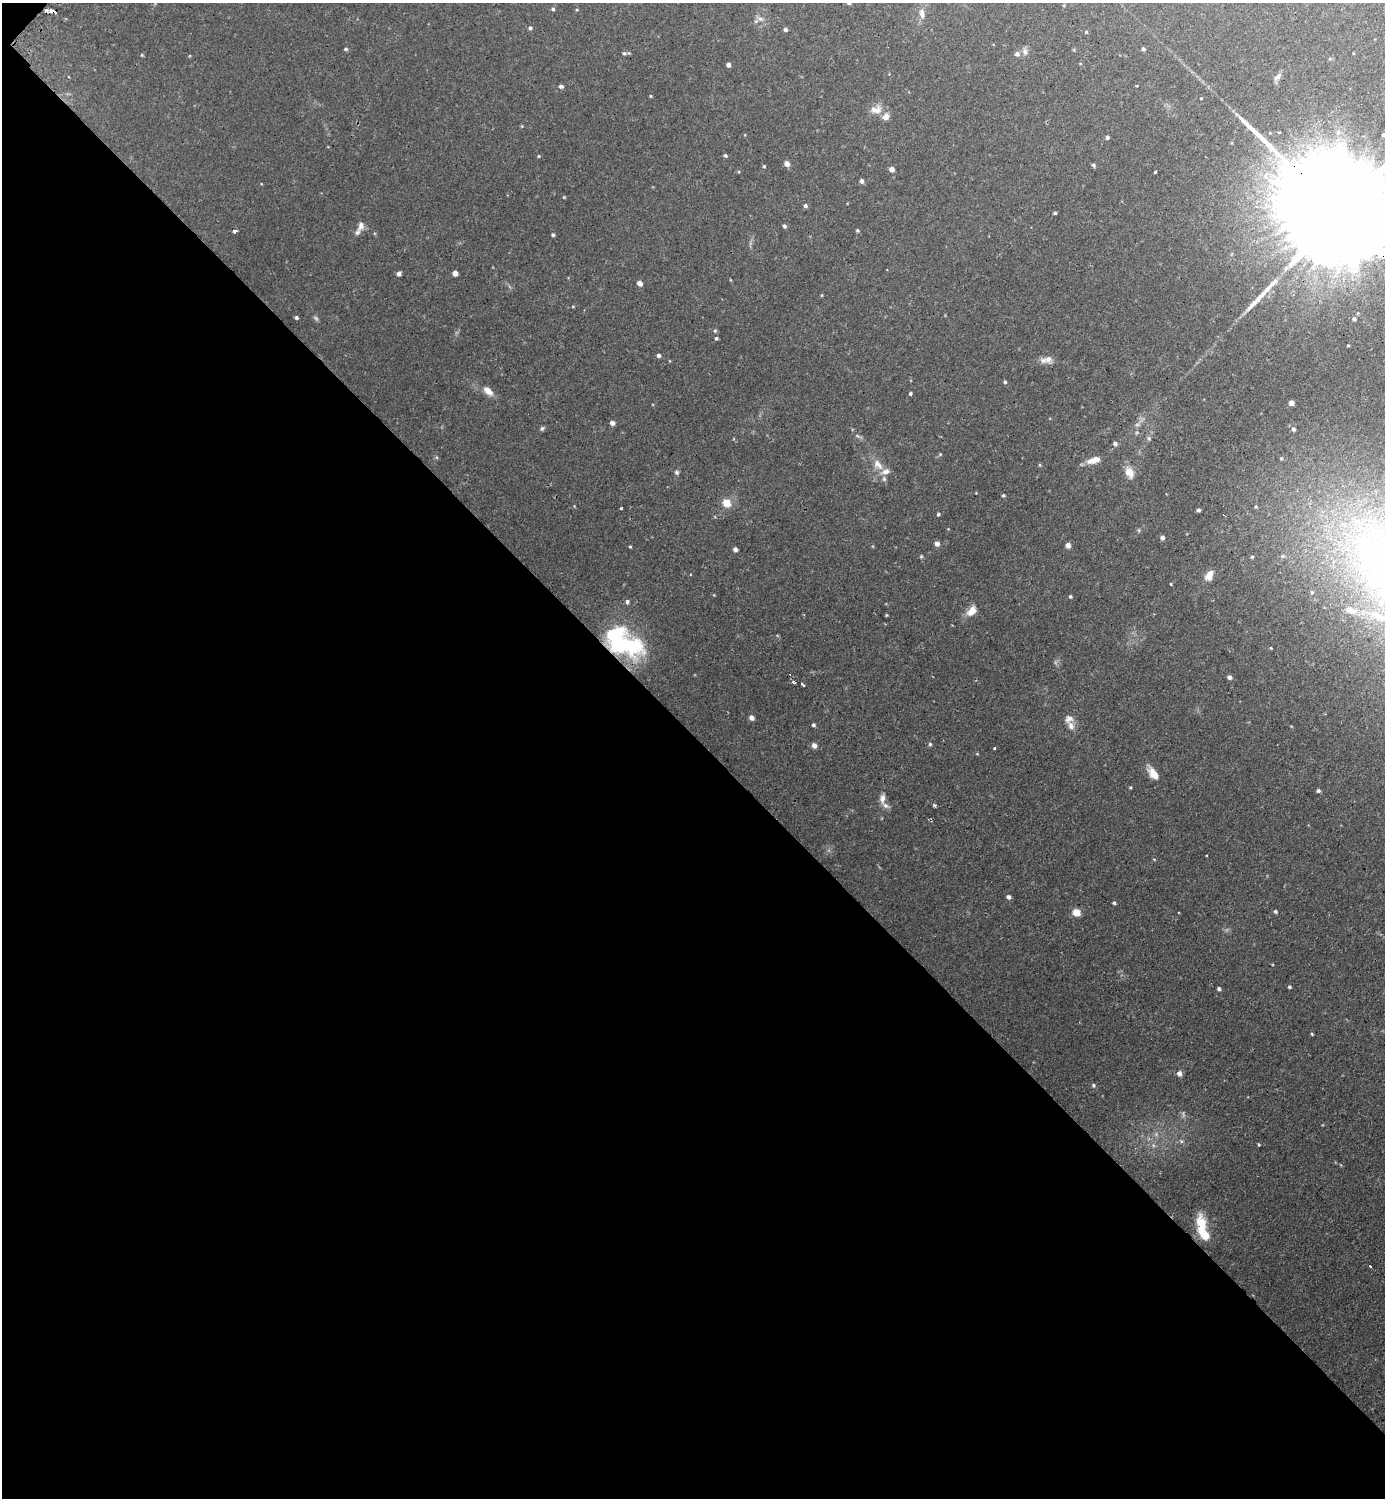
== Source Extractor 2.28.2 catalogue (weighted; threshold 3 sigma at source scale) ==
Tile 9 of 4 x 4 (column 1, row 3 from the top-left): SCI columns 176-1558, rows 1515-3010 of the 6025 x 6022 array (HDU 1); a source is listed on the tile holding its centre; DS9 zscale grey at full resolution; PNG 1387 x 1500 px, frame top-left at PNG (2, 3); no overlay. Shown black and unused: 51% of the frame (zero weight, under 2 of 3 exposures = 3% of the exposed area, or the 3 px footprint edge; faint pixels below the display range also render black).
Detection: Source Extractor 2.28.2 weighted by HDU 2 'WHT'; one run over the whole footprint, this tile lists its part. Background 0.0441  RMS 0.0046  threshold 0.0207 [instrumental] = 3 sigma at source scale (4.5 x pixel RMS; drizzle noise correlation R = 1.50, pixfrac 1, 0.05/0.05 arcsec/px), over >= 5 px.
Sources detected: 135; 1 too faint to see at this stretch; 1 inside a brighter object's white glare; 1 cosmic-ray / hot-pixel residue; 1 long thin detection or spike segment (spike, bleed or trail) — not listed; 8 inside a brighter listed object's ellipse — not listed separately; the other 123 listed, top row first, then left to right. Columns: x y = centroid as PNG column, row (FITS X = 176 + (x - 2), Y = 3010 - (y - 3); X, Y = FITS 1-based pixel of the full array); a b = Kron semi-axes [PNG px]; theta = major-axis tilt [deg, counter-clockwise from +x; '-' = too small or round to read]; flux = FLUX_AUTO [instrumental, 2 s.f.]
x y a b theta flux
849 3 5 4 - 1.1
553 9 5 4 - 0.79
46 10 3 3 - 0.86
51 11 4 3 - 2.7
922 13 14 7 -83 2.9
760 19 11 6 -15 1.9
530 28 5 5 - 0.98
785 29 5 5 - 0.88
1086 32 5 4 - 0.53
346 49 5 4 - 0.69
1143 49 5 4 - 0.87
1025 51 10 7 -82 1.8
624 53 6 5 - 0.78
1353 53 4 2 - 0.29
1017 54 6 6 - 1.7
728 65 4 4 - 1.6
1278 76 13 6 40 1.6
561 86 4 4 - 1.3
650 96 5 3 - 0.42
876 110 16 11 7 4.2
1384 135 5 5 - 0.95
1107 137 4 4 - 1
539 156 4 4 - 0.41
725 156 4 4 - 0.7
787 164 5 5 - 3.1
1093 165 5 4 - 0.81
764 166 4 3 - 0.48
892 169 4 4 - 3.6
1155 172 3 3 - 0.44
862 181 5 4 - 1.4
564 197 4 3 - 0.37
805 206 5 5 - 1
1055 213 3 3 - 0.66
1342 215 85 20 -46 40000
361 225 12 8 76 2.4
784 226 4 4 - 1
857 230 5 4 - 0.66
234 231 5 4 - 1.1
553 235 4 3 - 0.77
455 273 4 4 - 3.4
399 274 5 4 - 1.5
640 283 4 4 - 3.3
822 295 5 3 - 0.39
573 307 4 3 - 0.32
296 317 4 4 - 0.79
316 318 7 5 -45 0.92
1354 319 5 4 - 1.1
715 331 6 4 69 0.64
716 338 5 4 - 0.69
1348 346 4 3 - 0.38
659 355 4 4 - 1.3
1048 359 13 10 -9 2.9
1005 382 4 4 - 0.63
488 391 15 8 -42 3.8
910 394 4 3 - 0.94
1291 403 4 4 - 2.3
612 423 5 4 - 2.2
542 428 7 4 62 0.83
1293 429 6 5 - 1.1
858 436 8 4 -31 0.98
1149 438 6 5 - 0.83
1115 443 5 5 - 1.2
940 454 5 4 - 0.48
1094 460 15 6 18 5.5
878 465 17 9 -48 4.7
1040 465 5 3 - 0.43
677 472 6 5 - 0.86
1129 472 16 10 -64 4.4
884 479 7 6 - 1.1
1003 495 4 3 - 0.53
726 503 7 7 - 6.5
1256 507 5 4 - 0.54
621 508 3 3 - 0.6
1198 510 4 3 - 0.95
938 514 5 4 - 0.59
1139 530 6 4 72 0.53
1162 537 5 4 - 1.4
937 543 5 4 - 2.6
1068 545 4 4 - 3
630 547 4 4 - 0.44
735 549 4 4 - 1.8
921 556 5 4 - 0.53
1252 557 4 4 - 0.58
691 574 3 3 - 0.78
1209 575 13 8 61 4.3
1312 592 5 4 - 0.64
1070 596 4 4 - 0.69
627 602 4 3 - 2
1350 610 16 8 -17 4.3
972 611 15 9 47 4.6
886 615 5 3 - 0.38
631 645 38 30 -27 36
1271 648 4 4 - 0.38
1229 677 5 4 - 1.5
793 682 4 3 - 1.3
802 684 5 2 - 0.91
752 718 5 4 - 2.2
813 725 4 4 - 0.87
1071 726 13 8 -63 2.9
930 744 5 5 - 0.67
814 745 6 5 - 1.9
994 748 3 3 - 0.52
1153 773 18 9 -53 5
1130 787 4 3 - 0.43
1318 791 4 4 - 1
882 798 13 7 85 2.6
935 805 5 3 - 0.72
1154 859 4 3 - 0.33
1008 897 5 4 - 1.3
1114 903 4 4 - 0.63
1275 911 5 4 - 0.76
1076 912 7 6 - 5.7
1289 987 4 3 - 0.64
1219 989 4 4 - 1
1312 1034 4 3 - 0.41
1179 1073 6 5 - 2.3
1093 1085 5 5 - 0.78
1156 1134 6 5 - 1
1181 1141 6 5 - 0.8
1259 1144 3 3 - 0.64
1153 1145 7 4 -72 0.86
1204 1234 23 10 -62 11
1370 1266 3 3 - 0.76
Overlapping masked pixels (flux is a lower limit): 4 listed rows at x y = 46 10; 51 11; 1342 215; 631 645
Isophote crosses this tile's border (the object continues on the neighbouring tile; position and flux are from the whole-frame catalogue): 3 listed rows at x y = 849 3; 1384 135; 1342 215